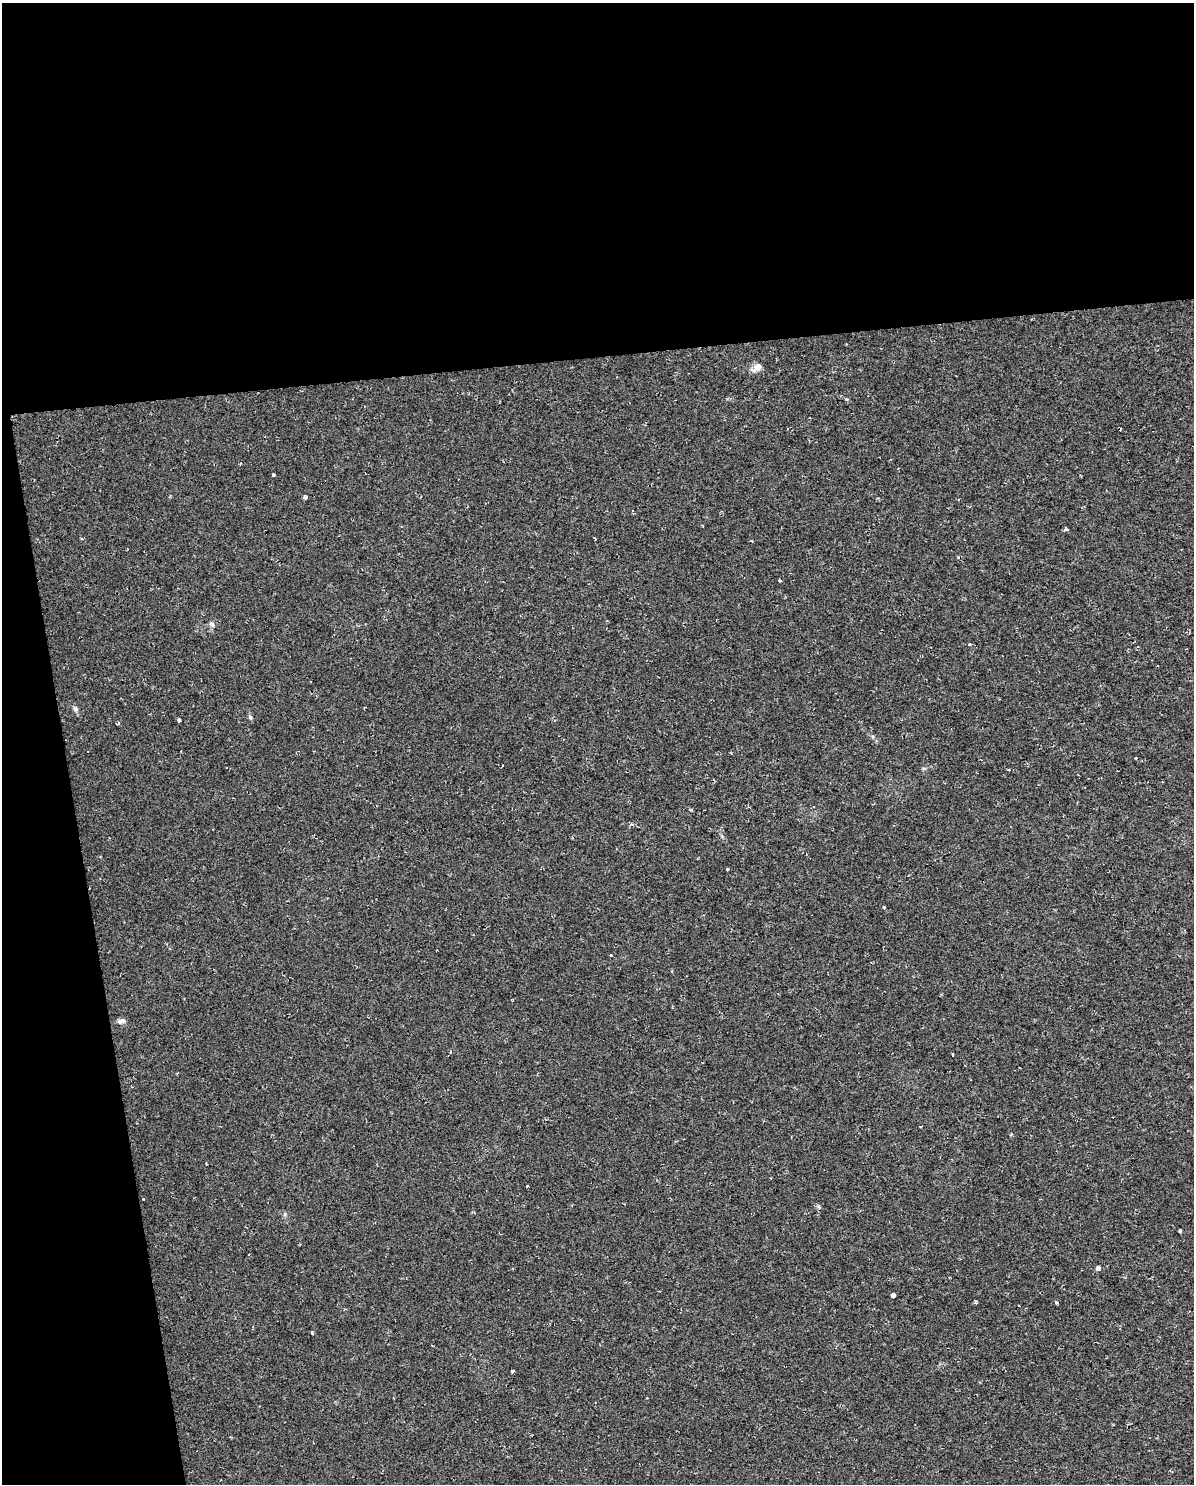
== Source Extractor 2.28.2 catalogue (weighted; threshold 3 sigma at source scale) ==
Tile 1 of 4 x 3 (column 1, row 1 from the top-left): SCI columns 116-1307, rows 3026-4507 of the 5083 x 5803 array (HDU 1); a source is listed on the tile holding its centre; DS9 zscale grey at full resolution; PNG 1196 x 1486 px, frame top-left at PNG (2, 3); no overlay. Shown black and unused: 30% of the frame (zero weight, under 2 of 3 exposures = <1% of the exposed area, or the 3 px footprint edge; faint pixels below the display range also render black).
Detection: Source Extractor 2.28.2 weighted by HDU 2 'WHT'; one run over the whole footprint, this tile lists its part. Background 0.00663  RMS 0.0049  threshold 0.0219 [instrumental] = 3 sigma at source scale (4.5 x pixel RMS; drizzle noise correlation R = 1.50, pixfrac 1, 0.0396/0.0396 arcsec/px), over >= 5 px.
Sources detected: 33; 5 cosmic-ray / hot-pixel residue — not listed; the other 28 listed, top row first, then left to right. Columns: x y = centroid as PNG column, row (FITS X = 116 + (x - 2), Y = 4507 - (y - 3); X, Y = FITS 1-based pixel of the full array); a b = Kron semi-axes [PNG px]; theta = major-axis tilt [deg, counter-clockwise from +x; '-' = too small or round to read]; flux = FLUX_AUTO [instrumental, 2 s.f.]
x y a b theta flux
757 367 13 9 46 3.2
847 399 4 4 - 0.65
273 475 3 3 - 2.8
305 497 4 3 - 3.9
1065 529 4 3 - 1.3
594 538 3 2 - 0.7
779 581 3 3 - 1.2
212 624 8 5 -27 1.1
969 644 3 3 - 2.2
75 709 8 5 -50 1.2
250 717 6 4 -72 0.75
179 720 4 3 - 3
117 724 6 3 29 0.57
1136 758 3 3 - 1.4
632 824 5 4 - 0.8
728 869 3 3 - 1.4
884 908 3 3 - 2.8
121 1021 11 6 5 1.6
921 1126 3 2 - 0.6
206 1164 2 2 - 0.41
527 1186 3 3 - 0.61
143 1199 3 3 - 0.69
1180 1231 3 3 - 2.4
1098 1268 3 3 - 15
893 1295 3 3 - 24
1056 1303 4 3 - 0.62
312 1333 3 3 - 0.84
512 1371 3 3 - 0.71